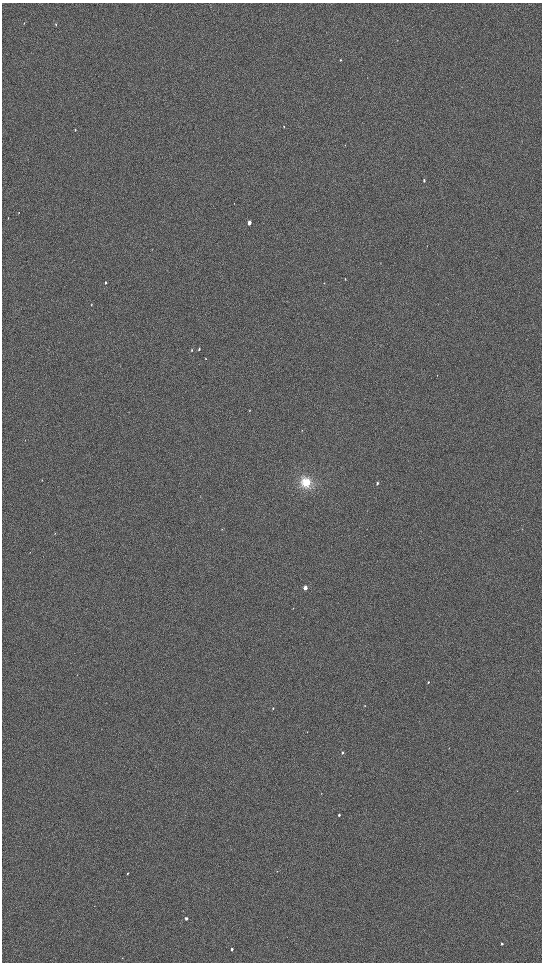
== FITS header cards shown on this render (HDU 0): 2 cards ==
NAXIS1  =                 1080 / length of data axis 1
NAXIS2  =                 1920 / length of data axis 2

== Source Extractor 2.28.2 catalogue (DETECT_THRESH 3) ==
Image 1080 x 1920 px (HDU 0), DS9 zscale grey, zoomed out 1/2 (1 PNG px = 2 x 2 image px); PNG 544 x 964 px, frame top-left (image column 1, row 1919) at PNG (2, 3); no overlay
Background 897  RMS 120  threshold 364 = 3 sigma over >= 5 px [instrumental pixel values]
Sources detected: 34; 1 cannot appear on this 1/2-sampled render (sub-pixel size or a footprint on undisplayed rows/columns) and is not listed; the other 33 listed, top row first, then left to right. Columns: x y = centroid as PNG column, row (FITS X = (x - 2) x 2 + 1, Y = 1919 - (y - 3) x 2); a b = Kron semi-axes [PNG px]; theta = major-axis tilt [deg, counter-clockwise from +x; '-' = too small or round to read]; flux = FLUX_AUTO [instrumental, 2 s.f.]
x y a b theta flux
24 23 2 2 - 11000
56 24 3 2 - 17000
340 60 3 2 - 16000
284 127 3 2 - 15000
75 130 3 2 - 12000
424 180 3 2 - 27000
19 212 2 2 - 8000
8 218 3 2 - 11000
249 223 3 2 - 180000
345 279 3 2 - 8900
106 283 3 2 - 29000
91 305 2 2 - 9400
199 349 3 2 - 28000
192 350 3 2 - 19000
205 359 3 2 - 8800
249 410 3 2 - 10000
302 430 3 2 - 8200
42 480 3 2 - 7900
306 482 11 11 - 410000
377 483 3 2 - 42000
222 529 3 2 - 7600
55 533 2 2 - 8500
30 552 2 1 - 5900
305 588 3 2 - 180000
428 682 3 2 - 21000
273 708 2 1 - 17000
342 753 3 2 - 46000
339 815 2 2 - 40000
277 871 2 1 - 7000
127 873 2 2 - 18000
186 918 2 2 - 100000
502 944 2 2 - 44000
232 949 2 2 - 62000
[1 sub-pixel or undisplayed-footprint detection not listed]